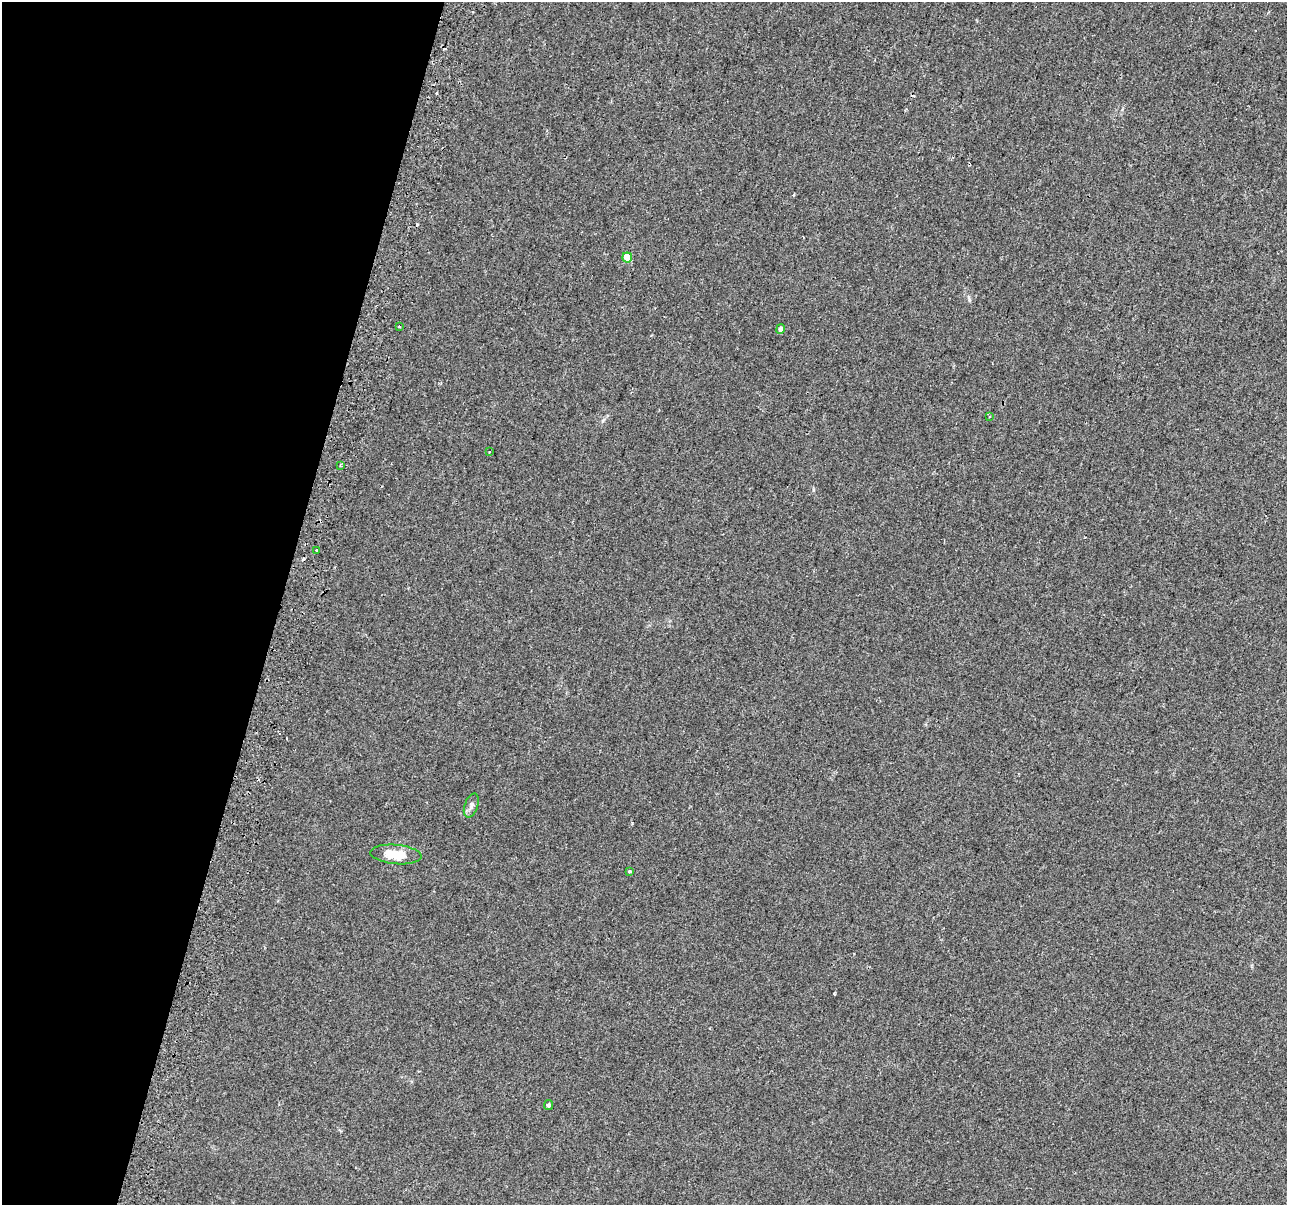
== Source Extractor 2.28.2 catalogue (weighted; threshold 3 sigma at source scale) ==
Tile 9 of 4 x 4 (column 1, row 3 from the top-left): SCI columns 61-1345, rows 1547-2749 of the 5252 x 5438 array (HDU 1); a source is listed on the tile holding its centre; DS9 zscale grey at full resolution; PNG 1289 x 1207 px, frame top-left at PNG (2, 2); each listed source drawn as its Kron ellipse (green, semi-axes under 4 px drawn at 4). Shown black and unused: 22% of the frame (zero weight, under 2 of 3 exposures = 4% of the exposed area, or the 3 px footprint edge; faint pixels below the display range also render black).
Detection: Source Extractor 2.28.2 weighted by HDU 2 'WHT'; one run over the whole footprint, this tile lists its part. Background 0.0402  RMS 0.0053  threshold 0.024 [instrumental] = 3 sigma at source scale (4.5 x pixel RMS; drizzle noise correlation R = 1.50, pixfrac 1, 0.0396/0.0396 arcsec/px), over >= 5 px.
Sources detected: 17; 6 cosmic-ray / hot-pixel residue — neither listed nor drawn; the other 11 listed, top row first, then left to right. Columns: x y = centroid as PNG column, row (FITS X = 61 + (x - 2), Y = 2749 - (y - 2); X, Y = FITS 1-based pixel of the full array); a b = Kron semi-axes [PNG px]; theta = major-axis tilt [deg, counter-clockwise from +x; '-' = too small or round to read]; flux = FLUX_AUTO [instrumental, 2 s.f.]
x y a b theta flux
627 257 5 5 - 10
399 326 3 3 - 1.7
780 329 5 4 - 1.3
989 416 3 3 - 1.6
489 452 3 3 - 0.56
340 465 3 3 - 0.53
317 551 3 3 - 3.4
471 805 12 6 70 2
396 854 25 9 -5 13
630 871 3 3 - 3.1
549 1105 5 4 - 1.1
Unlisted compact peaks at least as high as the median listed source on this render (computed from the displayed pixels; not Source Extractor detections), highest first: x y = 969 299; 834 993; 813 490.